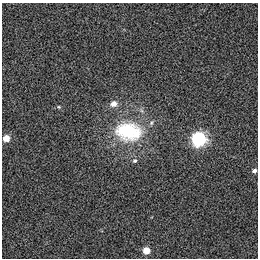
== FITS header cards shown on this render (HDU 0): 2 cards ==
NAXIS1  =                  256
NAXIS2  =                  256

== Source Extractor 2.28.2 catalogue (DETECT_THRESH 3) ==
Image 256 x 256 px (HDU 0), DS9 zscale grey, 1 PNG px = 1 image px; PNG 260 x 260 px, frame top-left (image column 1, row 256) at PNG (2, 3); no overlay
Background 0.00107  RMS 0.017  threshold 0.0519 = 3 sigma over >= 5 px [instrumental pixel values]
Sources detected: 8; all 8 listed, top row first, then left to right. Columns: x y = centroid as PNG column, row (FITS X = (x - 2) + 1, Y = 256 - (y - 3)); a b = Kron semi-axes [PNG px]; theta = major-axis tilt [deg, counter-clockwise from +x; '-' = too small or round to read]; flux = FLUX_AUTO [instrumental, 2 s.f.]
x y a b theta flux
113 104 9 8 - 7.5
59 107 5 4 - 1.3
128 131 32 22 -7 86
6 138 5 5 - 15
199 139 7 7 - 190
135 161 6 5 - 2.4
254 171 5 4 - 3.6
146 250 5 5 - 17